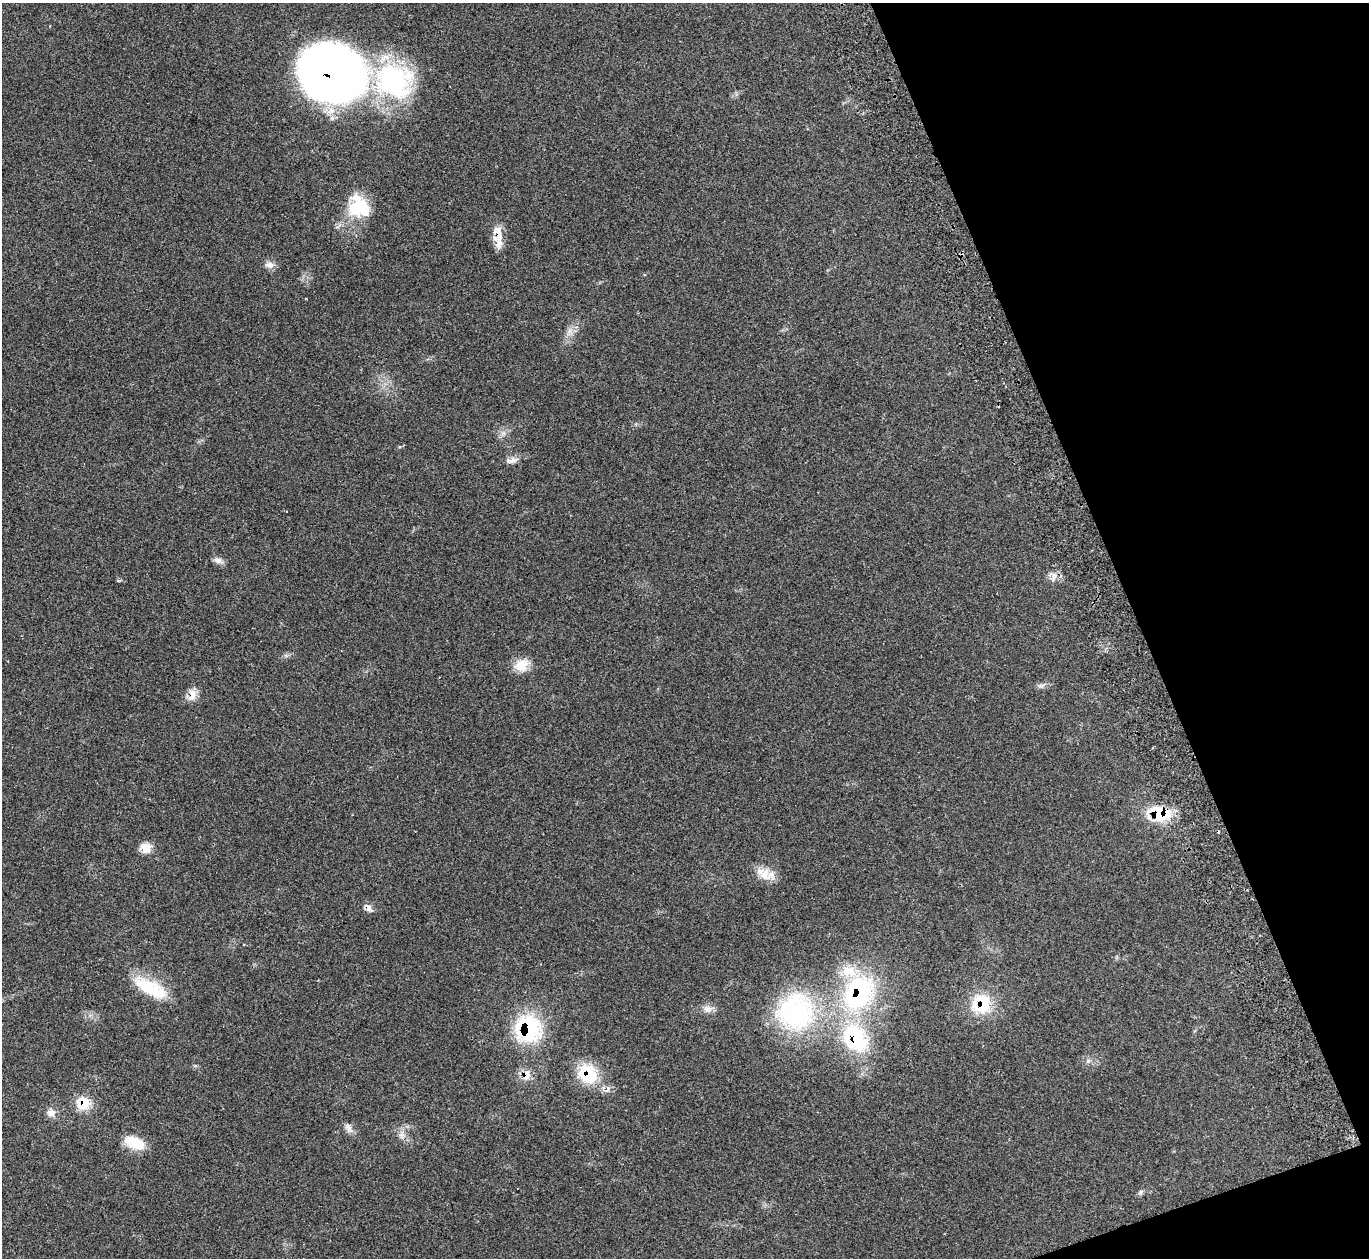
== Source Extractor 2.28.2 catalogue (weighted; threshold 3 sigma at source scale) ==
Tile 12 of 4 x 4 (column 4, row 3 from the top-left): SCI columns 4155-5521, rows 1439-2694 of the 5588 x 5512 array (HDU 1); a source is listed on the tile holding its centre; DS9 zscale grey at full resolution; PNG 1371 x 1260 px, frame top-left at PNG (2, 3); no overlay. Shown black and unused: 18% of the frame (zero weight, under 2 of 3 exposures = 3% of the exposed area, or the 3 px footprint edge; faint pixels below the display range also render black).
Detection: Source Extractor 2.28.2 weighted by HDU 2 'WHT'; one run over the whole footprint, this tile lists its part. Background 0.0987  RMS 0.0078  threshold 0.0352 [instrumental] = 3 sigma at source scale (4.5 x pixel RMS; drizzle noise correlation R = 1.50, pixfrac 1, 0.05/0.05 arcsec/px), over >= 5 px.
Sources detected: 36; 1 inside a brighter object's white glare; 2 cosmic-ray / hot-pixel residue — not listed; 4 inside a brighter listed object's ellipse — not listed separately; the other 29 listed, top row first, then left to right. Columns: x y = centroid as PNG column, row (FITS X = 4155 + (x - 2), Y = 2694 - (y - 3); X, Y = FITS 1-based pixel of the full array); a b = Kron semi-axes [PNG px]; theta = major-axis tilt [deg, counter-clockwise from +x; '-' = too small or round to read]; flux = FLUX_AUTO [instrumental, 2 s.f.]
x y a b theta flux
333 74 65 55 -21 510
356 209 25 23 -74 26
498 237 30 10 -85 13
269 265 13 7 5 3.8
511 460 20 7 7 4.5
218 560 12 7 -17 3.4
1054 576 7 5 -45 2.6
521 665 19 15 35 12
1041 685 13 4 18 2.3
192 695 16 9 88 7.2
1159 813 27 19 -25 31
146 848 12 12 - 8.6
765 874 18 14 78 11
368 907 14 7 -53 3.3
151 988 45 16 -29 32
858 993 50 37 58 110
981 1004 27 24 82 31
707 1009 13 10 3 5.1
796 1012 50 48 -26 110
528 1029 24 22 84 84
1088 1061 6 6 - 1.8
587 1074 29 24 -57 32
526 1075 15 9 66 7
83 1103 17 16 - 15
51 1112 11 10 - 4.4
348 1128 16 7 -49 3.9
401 1135 9 5 -59 2.8
134 1143 25 13 -23 18
1141 1192 7 5 47 1.6
Overlapping masked pixels (flux is a lower limit): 10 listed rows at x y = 333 74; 498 237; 192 695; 1159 813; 858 993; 981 1004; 528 1029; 587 1074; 526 1075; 83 1103